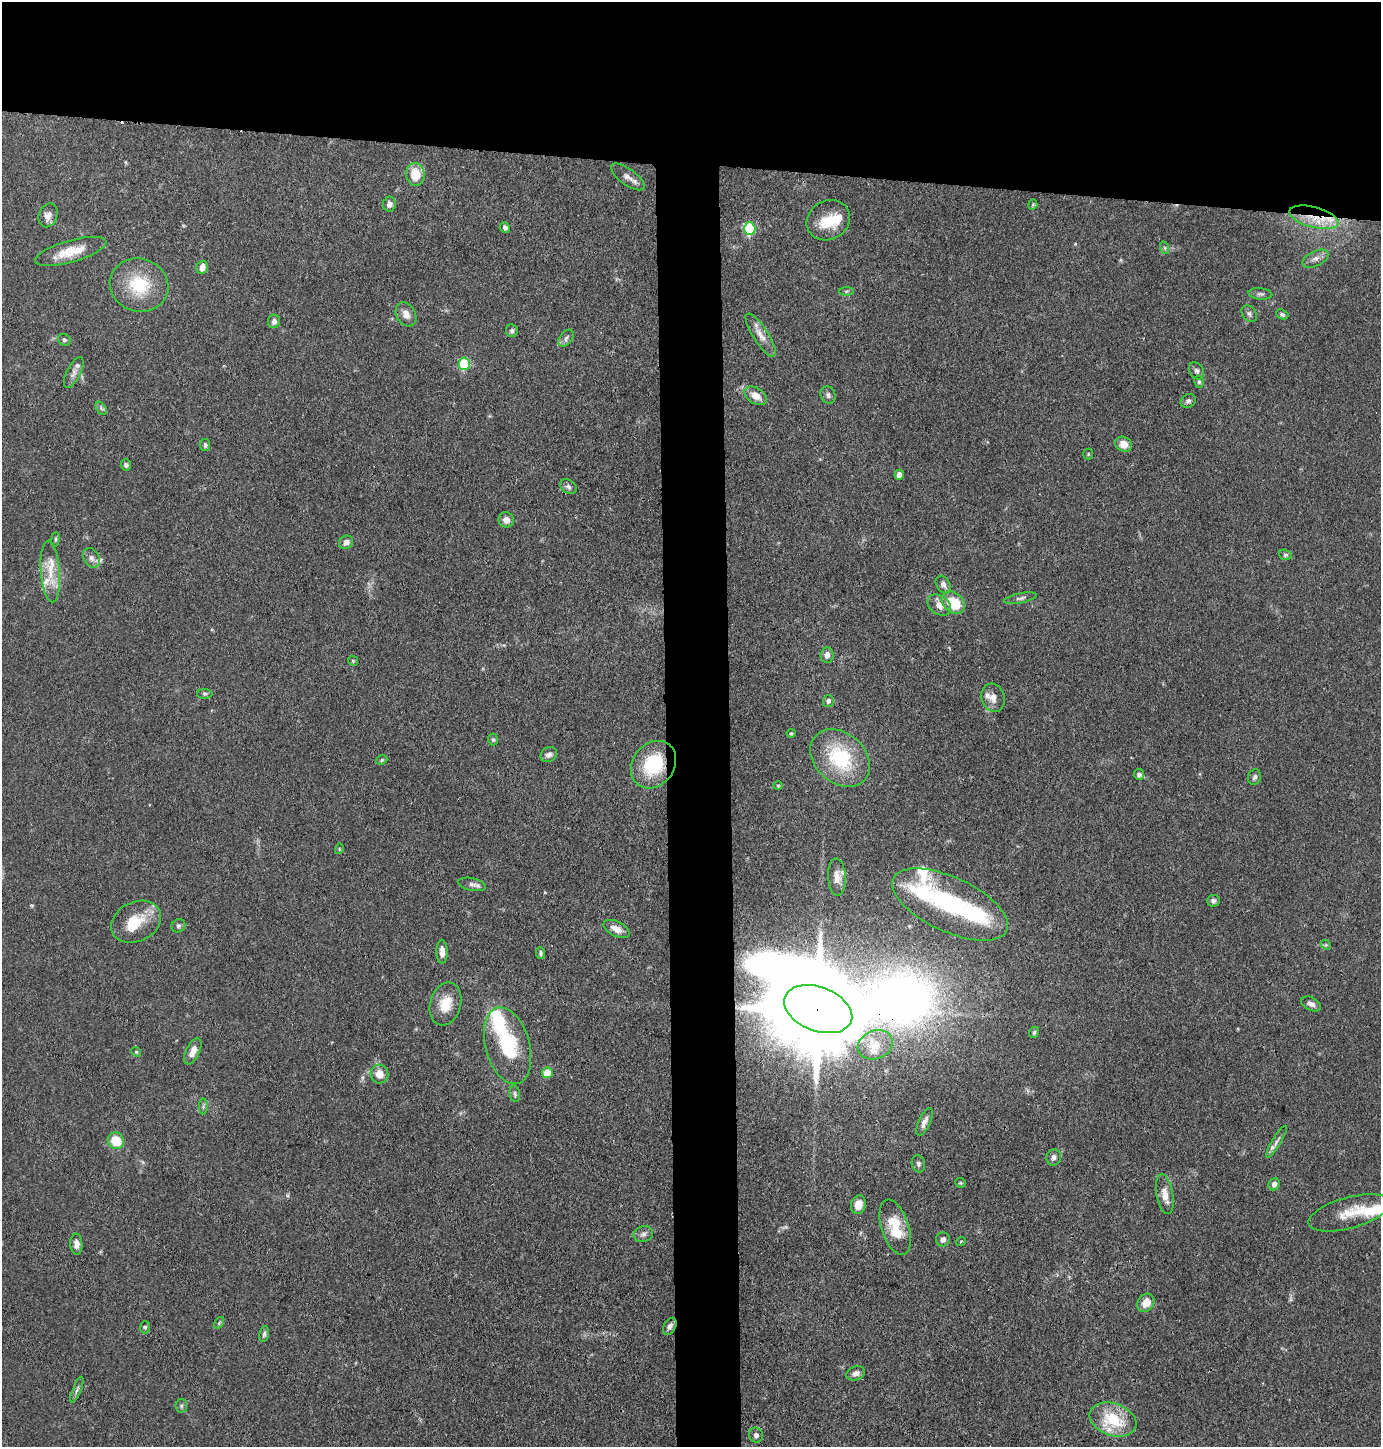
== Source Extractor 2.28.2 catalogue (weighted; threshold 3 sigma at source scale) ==
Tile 2 of 3 x 3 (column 2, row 1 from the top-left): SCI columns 1487-2865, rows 2894-4338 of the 4365 x 4342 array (HDU 1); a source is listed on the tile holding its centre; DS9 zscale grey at full resolution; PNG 1383 x 1449 px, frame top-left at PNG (2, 2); each listed source drawn as its Kron ellipse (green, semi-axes under 4 px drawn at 4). Shown black and unused: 15% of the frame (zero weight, under 3 of 4 exposures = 1% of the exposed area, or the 3 px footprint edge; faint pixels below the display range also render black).
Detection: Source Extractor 2.28.2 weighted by HDU 2 'WHT'; one run over the whole footprint, this tile lists its part. Background 0.0703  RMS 0.0042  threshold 0.0187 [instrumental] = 3 sigma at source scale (4.5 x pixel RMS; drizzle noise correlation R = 1.50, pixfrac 1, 0.05/0.05 arcsec/px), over >= 5 px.
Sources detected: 124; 2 inside a brighter object's white glare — neither listed nor drawn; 12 inside a brighter listed object's ellipse — not listed separately; the other 110 listed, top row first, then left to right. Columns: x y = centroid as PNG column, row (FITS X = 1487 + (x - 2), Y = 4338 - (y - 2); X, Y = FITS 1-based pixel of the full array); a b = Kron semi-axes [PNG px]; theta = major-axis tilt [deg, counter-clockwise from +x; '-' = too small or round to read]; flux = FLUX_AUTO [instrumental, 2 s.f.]
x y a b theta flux
415 174 11 9 -81 10
628 177 20 8 -36 2.9
389 204 7 6 - 2.1
1033 205 5 4 - 0.56
48 215 12 9 68 2.6
1314 217 25 10 -15 11
828 220 22 19 30 11
505 228 6 4 -67 1.2
750 229 6 5 - 44
1165 248 6 4 -71 0.66
71 251 37 11 16 10
1315 259 14 7 25 2.4
202 267 7 5 73 3.3
139 285 30 26 -19 20
846 291 7 4 1 0.69
1260 294 12 5 -6 1.3
406 314 13 9 -60 3.2
1249 314 9 7 -52 1.2
1282 314 6 5 - 0.94
274 321 7 6 - 1.6
512 331 6 5 - 0.94
761 335 25 7 -57 4.4
566 338 9 6 54 1.3
64 340 6 5 - 0.86
464 364 6 5 - 33
1197 371 9 6 -58 1.3
74 373 17 7 63 2.2
1199 382 6 5 - 0.78
828 395 9 7 -65 1.3
756 396 12 8 -31 4.1
1188 401 8 6 35 1.2
101 408 7 4 -56 0.78
1124 444 8 7 - 4
205 445 6 5 - 0.97
1088 454 5 5 - 0.49
126 465 6 5 - 0.99
899 475 5 4 - 3.3
568 487 9 6 -34 1.3
506 520 8 7 - 2.5
55 539 7 3 82 0.57
346 542 7 6 - 2.1
1285 555 6 5 - 0.74
91 558 10 7 -58 1.9
50 571 31 9 -86 8.5
943 584 9 6 -57 1.9
1020 598 16 5 11 1.5
953 603 13 9 -40 15
939 605 13 9 -34 3.4
827 655 7 6 - 2.8
353 661 5 4 - 0.53
205 694 7 5 -1 0.79
993 698 14 11 -72 3.4
828 701 6 5 - 1.3
791 733 4 4 - 0.47
493 740 6 5 - 0.58
549 755 8 7 - 1.8
840 758 33 25 -42 28
382 760 6 4 23 0.65
653 765 25 21 52 23
1139 774 5 5 - 1.3
1254 777 8 6 70 1.1
778 785 5 3 - 0.4
339 849 5 3 - 0.39
837 877 19 9 -87 3.8
472 884 14 6 -12 1.7
1213 901 6 6 - 1.2
950 904 62 27 -25 46
136 922 26 19 25 11
178 926 7 6 - 0.94
616 929 14 7 -27 3.8
1326 945 5 4 - 0.52
442 952 12 5 -89 2.8
540 953 6 4 -84 0.75
445 1004 22 15 74 8.7
1311 1004 10 6 -28 1.8
818 1009 35 22 -21 11000
1034 1032 6 5 - 0.73
875 1045 18 14 22 6.8
507 1046 39 22 -75 26
193 1051 14 6 64 3.6
136 1052 5 4 - 0.5
547 1073 5 5 - 8.4
379 1074 9 9 - 4.9
515 1094 8 5 -80 0.99
203 1106 8 4 -90 0.78
924 1122 15 5 65 2.2
116 1141 8 7 - 11
1276 1142 18 4 59 1.8
1054 1157 8 7 - 1.5
918 1164 8 6 -78 1.1
960 1183 5 4 - 0.53
1274 1184 6 5 - 1.6
1165 1194 20 8 -80 4.2
858 1205 9 7 77 4.5
1349 1213 42 15 15 11
895 1227 28 13 -72 13
643 1234 10 8 15 1.7
943 1239 7 6 - 1.9
961 1241 5 3 - 0.36
76 1244 10 6 -87 2.5
1146 1303 10 8 52 5.2
219 1323 6 4 57 0.52
670 1326 9 6 62 1.6
145 1327 6 5 - 0.74
264 1334 8 5 81 0.97
856 1373 9 6 20 1.9
77 1390 14 3 68 1.1
181 1406 7 6 - 0.89
1113 1420 24 16 -19 19
756 1435 7 7 - 1.4
Overlapping masked pixels (flux is a lower limit): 3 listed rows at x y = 1314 217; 653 765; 818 1009